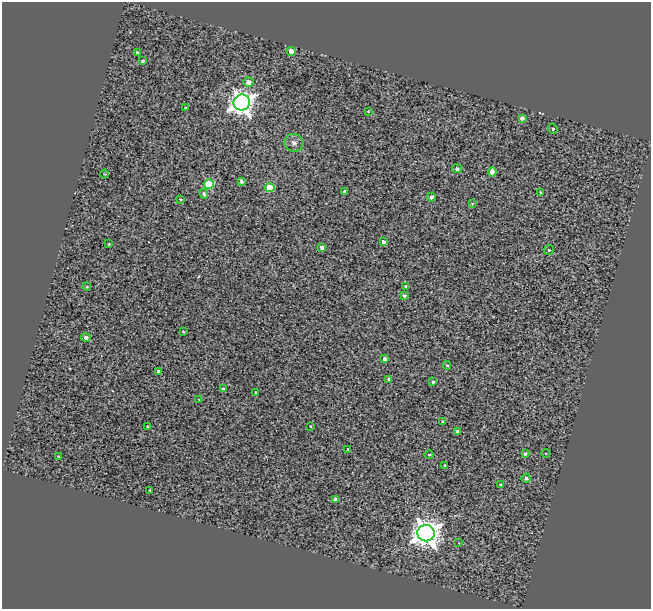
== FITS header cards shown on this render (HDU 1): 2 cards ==
NAXIS1  =                  649
NAXIS2  =                  607

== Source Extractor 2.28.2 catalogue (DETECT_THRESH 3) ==
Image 649 x 607 px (HDU 1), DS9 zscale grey, 1 PNG px = 1 image px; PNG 653 x 611 px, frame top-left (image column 1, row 607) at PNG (2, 2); each listed source drawn as its Kron ellipse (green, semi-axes under 4 px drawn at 4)
Background 0.185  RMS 1.2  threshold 3.47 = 3 sigma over >= 5 px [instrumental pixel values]
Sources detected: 55; all 55 listed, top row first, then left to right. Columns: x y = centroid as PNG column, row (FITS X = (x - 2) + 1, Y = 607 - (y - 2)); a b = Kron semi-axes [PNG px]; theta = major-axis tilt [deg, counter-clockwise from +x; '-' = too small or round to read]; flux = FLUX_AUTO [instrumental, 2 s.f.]
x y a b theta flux
291 51 4 4 - 870
137 52 3 3 - 130
143 61 4 3 - 120
249 82 5 5 - 530
242 103 8 8 - 67000
185 108 3 3 - 86
368 111 3 3 - 67
522 118 4 4 - 320
553 129 5 4 - 120
294 143 9 9 - 360
457 169 5 4 - 240
492 172 4 4 - 1700
105 174 4 3 - 72
241 181 4 3 - 210
209 184 5 5 - 3500
270 187 5 4 - 2700
345 191 3 3 - 160
541 192 3 2 - 80
204 194 5 4 - 160
431 197 4 4 - 190
180 199 4 2 - 53
472 204 4 4 - 74
383 242 4 3 - 280
109 244 3 2 - 71
322 247 4 4 - 340
549 250 5 4 - 100
406 286 3 3 - 100
87 287 4 3 - 63
404 296 3 3 - 170
183 332 3 2 - 77
86 338 4 4 - 300
384 359 4 3 - 240
447 365 4 3 - 87
158 372 4 3 - 330
389 379 4 3 - 170
433 382 3 3 - 120
223 389 4 3 - 190
256 393 3 3 - 150
199 400 3 2 - 52
443 422 4 3 - 110
311 426 3 2 - 68
148 427 3 3 - 120
458 432 4 4 - 500
348 449 3 2 - 71
546 453 4 3 - 68
429 454 4 3 - 81
525 454 3 3 - 190
58 456 3 2 - 51
445 466 3 3 - 110
526 478 5 4 - 200
501 485 4 3 - 100
150 490 3 2 - 59
335 499 4 4 - 240
426 533 8 8 - 110000
459 543 3 2 - 76